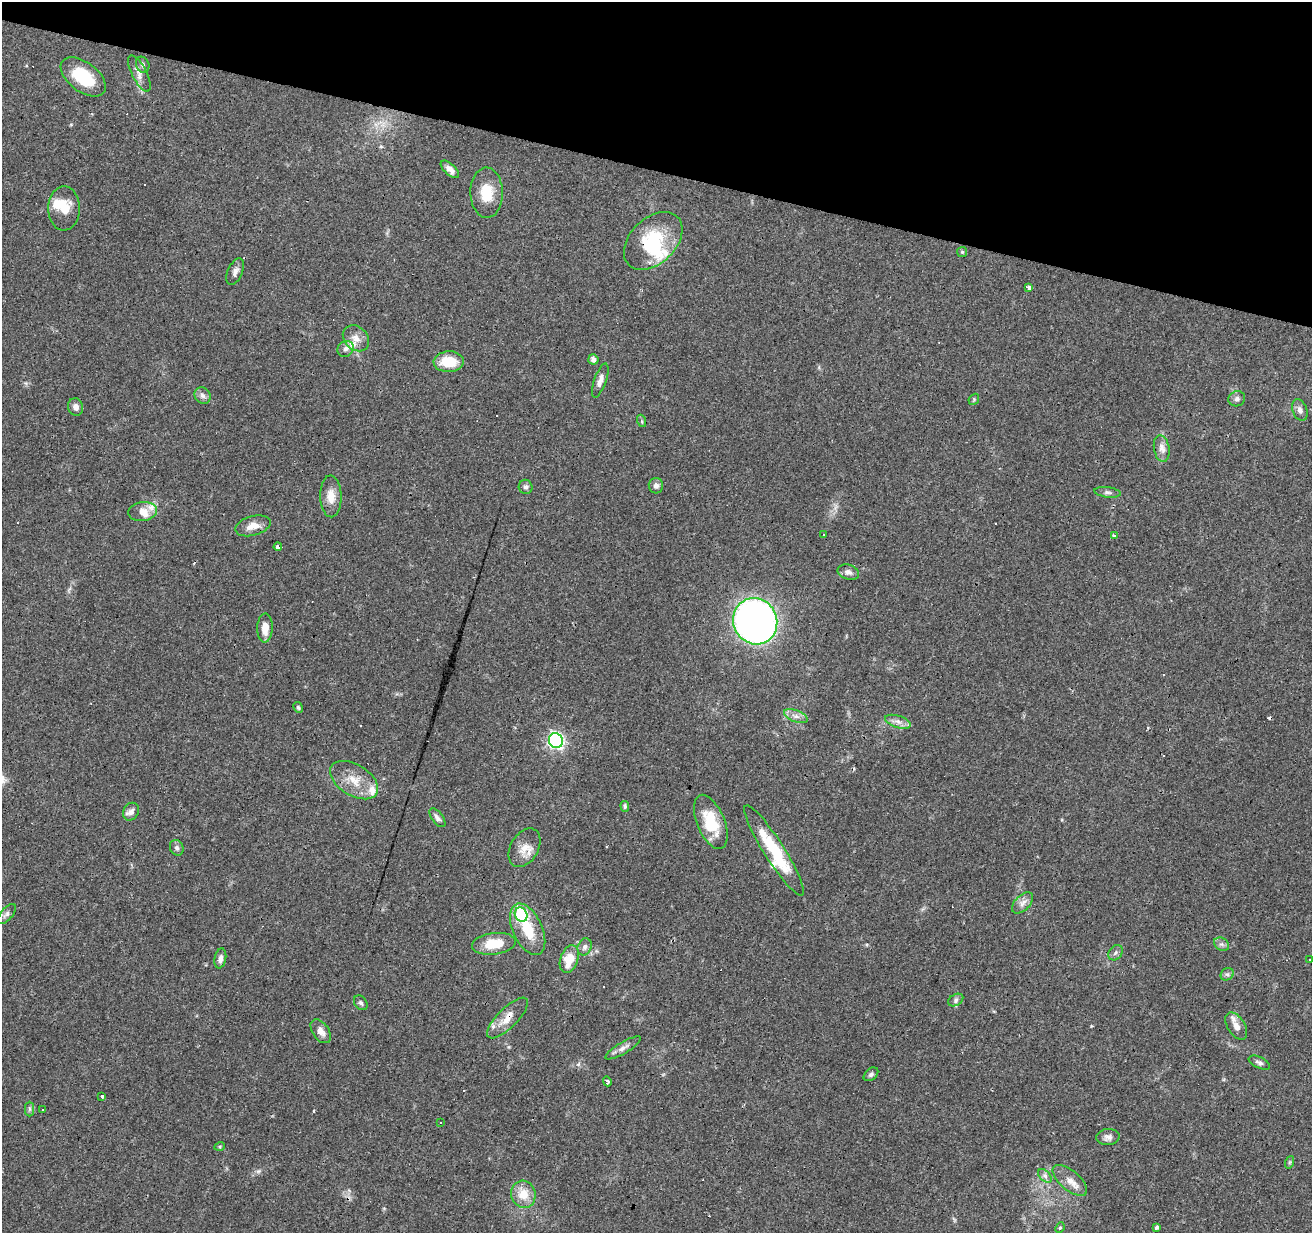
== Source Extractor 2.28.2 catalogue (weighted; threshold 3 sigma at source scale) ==
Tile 2 of 4 x 4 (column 2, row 1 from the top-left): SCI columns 1311-2620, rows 3908-5138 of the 5245 x 5417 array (HDU 1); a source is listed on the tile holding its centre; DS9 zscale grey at full resolution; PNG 1314 x 1235 px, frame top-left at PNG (2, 2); each listed source drawn as its Kron ellipse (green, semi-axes under 4 px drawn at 4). Shown black and unused: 14% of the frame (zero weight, under 3 of 4 exposures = <1% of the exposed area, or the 3 px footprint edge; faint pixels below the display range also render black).
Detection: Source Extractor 2.28.2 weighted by HDU 2 'WHT'; one run over the whole footprint, this tile lists its part. Background 0.0451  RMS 0.0046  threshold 0.0206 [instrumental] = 3 sigma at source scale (4.5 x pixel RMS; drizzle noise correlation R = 1.50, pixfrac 1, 0.0396/0.0396 arcsec/px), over >= 5 px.
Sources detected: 105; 2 inside a brighter object's white glare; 17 cosmic-ray / hot-pixel residue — neither listed nor drawn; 7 inside a brighter listed object's ellipse — not listed separately; the other 79 listed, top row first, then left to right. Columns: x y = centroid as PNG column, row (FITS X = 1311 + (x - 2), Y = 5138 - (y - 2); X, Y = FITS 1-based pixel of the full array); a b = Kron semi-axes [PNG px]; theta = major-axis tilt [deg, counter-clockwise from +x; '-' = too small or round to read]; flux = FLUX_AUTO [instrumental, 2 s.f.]
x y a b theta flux
143 65 8 6 -69 1.2
139 73 20 7 -63 3.2
83 77 26 14 -37 18
450 169 11 5 -42 2.7
487 193 25 16 -89 11
64 208 22 16 89 8.8
653 241 34 22 44 26
962 252 5 5 - 0.73
235 272 14 7 66 2.2
1029 288 4 3 - 19
356 338 14 11 -44 4.2
345 349 8 7 - 2
593 359 5 5 - 2
449 362 15 10 2 12
600 380 18 6 70 2.8
203 396 9 7 -46 1.9
974 399 6 4 48 0.58
1237 399 8 7 - 1.5
76 407 9 7 -73 2.5
1300 410 11 7 -68 2.1
642 421 6 4 -71 0.66
1162 449 14 7 -81 2.9
656 486 8 7 - 2
526 487 7 7 - 1.2
1108 492 13 5 -7 1.3
331 496 21 10 -89 5.8
142 511 14 9 7 4
253 526 18 9 15 5
823 534 3 2 - 0.65
1114 535 3 3 - 7.6
278 547 4 3 - 2.9
848 572 11 7 -16 2.3
755 621 23 22 - 280
265 628 14 7 88 5.2
298 707 5 4 - 0.74
796 716 12 6 -21 2.4
898 722 13 6 -18 2.5
556 741 7 6 - 100
354 780 26 15 -32 9.6
625 806 5 4 - 0.96
131 812 9 7 58 2.2
437 818 11 5 -52 1.7
711 822 29 13 -67 16
177 848 8 6 -64 1.4
525 848 21 14 59 6
774 850 53 10 -57 25
1023 903 13 7 45 2.7
7 914 12 6 47 1.5
521 915 7 6 - 44
528 929 27 14 -65 14
494 944 22 10 7 12
1221 944 8 6 -33 1.3
585 947 9 6 67 1.6
1115 953 8 6 53 1.3
220 958 10 5 78 1.9
569 959 14 9 71 9.6
1310 959 2 2 - 0.34
1227 974 7 6 - 1.2
956 1000 8 5 29 1.3
361 1003 8 6 -52 1.2
508 1018 27 10 45 6.2
1236 1026 15 8 -58 3.2
321 1031 13 8 -55 3.1
623 1048 20 6 31 2.7
1259 1063 11 5 -26 1.4
871 1074 8 5 40 1.1
607 1081 5 3 - 1.4
102 1096 4 3 - 3.7
30 1109 7 4 -90 0.92
42 1110 2 2 - 0.35
440 1122 3 3 - 2.1
1108 1137 11 8 4 2.2
220 1146 5 3 - 0.47
1290 1162 6 4 71 0.66
1045 1176 8 5 -45 1.4
1070 1180 21 10 -40 5
523 1194 13 12 - 7.8
1156 1227 4 3 - 3.2
1060 1228 5 4 - 0.6
Overlapping masked pixels (flux is a lower limit): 2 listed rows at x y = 653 241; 508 1018